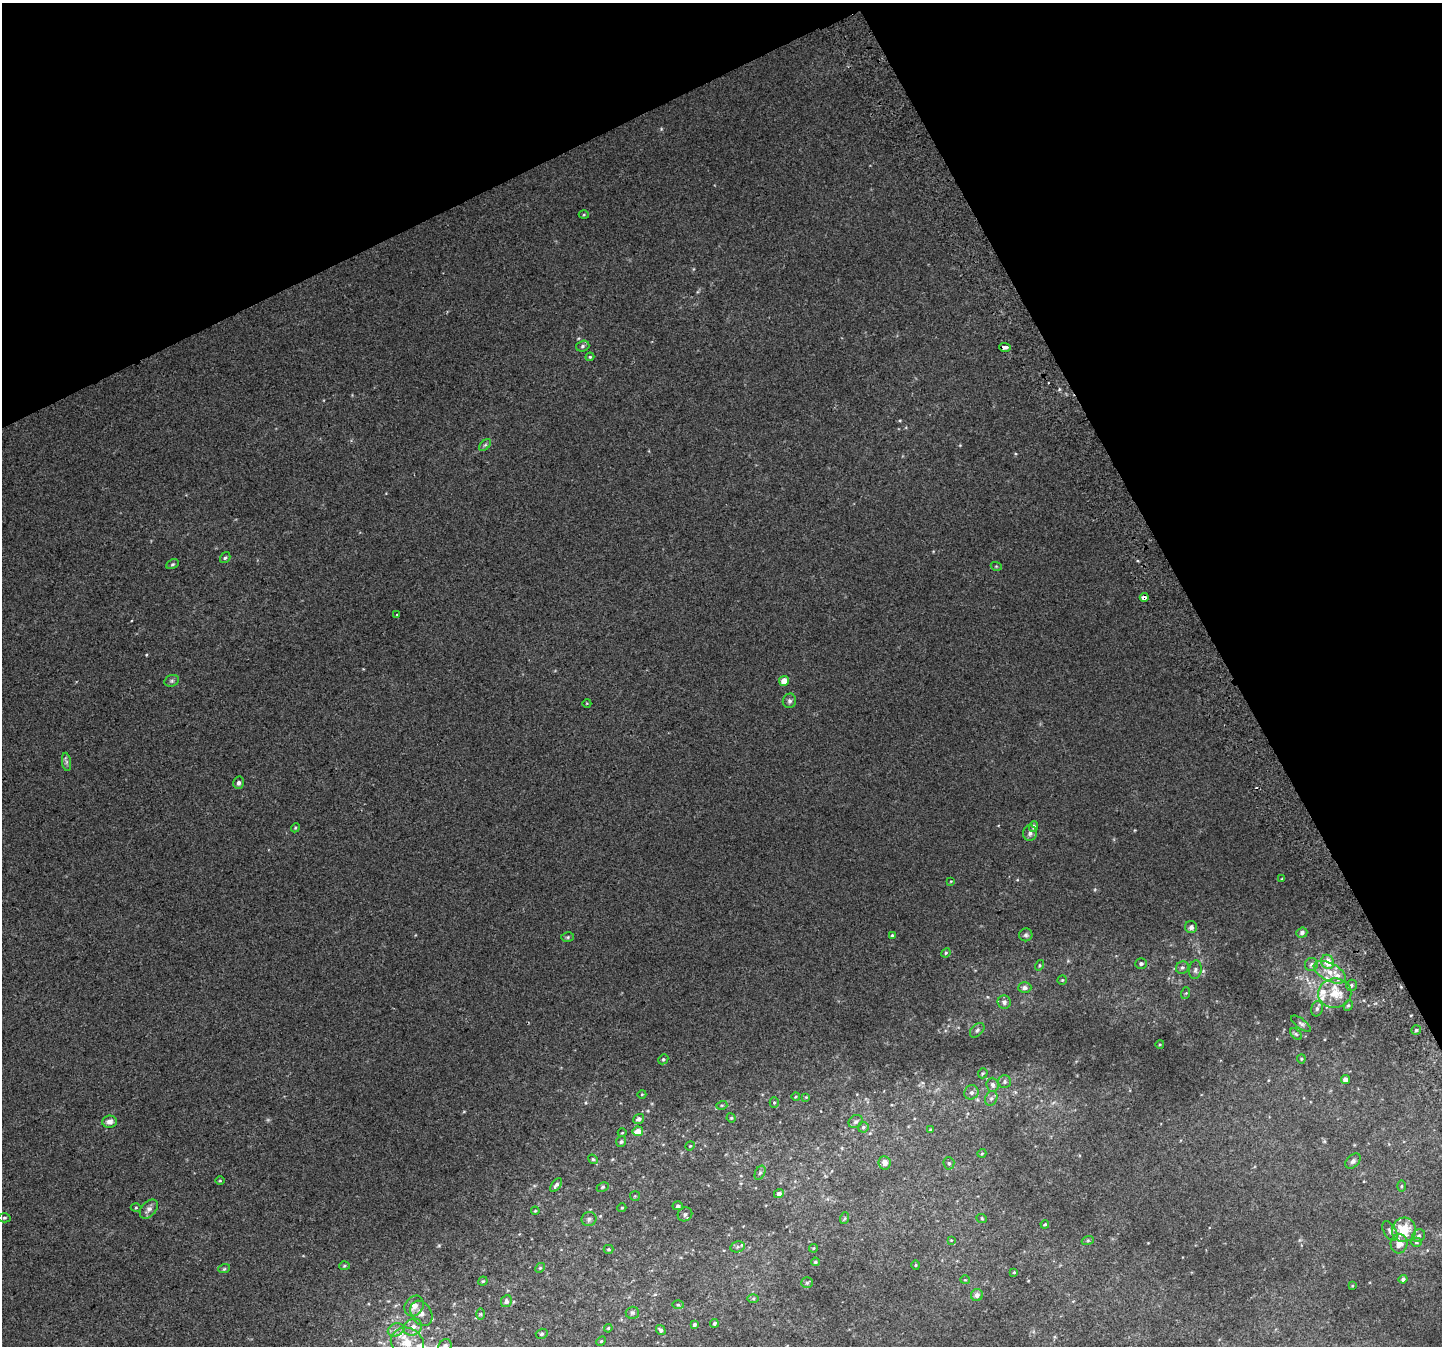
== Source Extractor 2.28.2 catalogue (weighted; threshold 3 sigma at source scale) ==
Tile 3 of 4 x 4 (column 3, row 1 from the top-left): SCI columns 2920-4359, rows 4211-5554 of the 5835 x 5676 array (HDU 1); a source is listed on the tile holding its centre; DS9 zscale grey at full resolution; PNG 1444 x 1348 px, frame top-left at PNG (2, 3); each listed source drawn as its Kron ellipse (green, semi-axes under 4 px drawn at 4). Shown black and unused: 25% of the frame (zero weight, under 2 of 3 exposures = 2% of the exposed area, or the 3 px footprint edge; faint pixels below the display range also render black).
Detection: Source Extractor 2.28.2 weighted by HDU 2 'WHT'; one run over the whole footprint, this tile lists its part. Background 0.012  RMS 0.0062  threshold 0.0279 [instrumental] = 3 sigma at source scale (4.5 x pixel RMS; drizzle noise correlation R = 1.50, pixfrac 1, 0.0396/0.0396 arcsec/px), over >= 5 px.
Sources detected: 142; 3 cosmic-ray / hot-pixel residue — neither listed nor drawn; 7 inside a brighter listed object's ellipse — not listed separately; the other 132 listed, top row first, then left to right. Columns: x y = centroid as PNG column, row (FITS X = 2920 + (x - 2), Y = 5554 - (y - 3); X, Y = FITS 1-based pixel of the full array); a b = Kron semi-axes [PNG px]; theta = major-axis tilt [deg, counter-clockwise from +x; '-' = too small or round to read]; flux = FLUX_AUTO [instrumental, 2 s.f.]
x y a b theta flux
584 215 5 3 - 0.6
583 346 7 5 18 1.3
1005 347 6 3 -4 5.6
590 357 4 4 - 0.64
485 445 7 4 44 1.1
225 558 6 5 - 1.1
172 564 6 4 27 1
996 566 5 3 - 0.58
1144 597 4 4 - 4.8
397 615 3 2 - 0.42
172 681 7 5 20 1.2
784 681 5 4 - 6.7
789 701 7 6 - 1.5
587 703 4 3 - 0.42
66 762 9 4 -82 1.4
238 783 6 5 - 2.1
1033 826 5 4 - 1.4
295 828 4 3 - 0.63
1030 833 8 7 - 2.1
1282 879 4 4 - 0.68
951 881 4 3 - 0.47
1191 927 6 6 - 2
1302 933 5 5 - 1.9
892 935 4 3 - 0.9
1026 935 6 6 - 1.3
568 937 6 5 - 0.9
946 953 5 4 - 0.69
1328 962 7 6 - 8.6
1141 964 6 5 - 1.4
1311 964 6 6 - 1.6
1039 965 5 4 - 0.75
1182 968 7 6 - 1.4
1195 970 9 6 82 2
1330 972 18 9 -27 7.5
1062 980 5 4 - 0.68
1351 985 6 5 - 1.1
1025 988 6 5 - 2
1186 993 6 4 71 0.69
1335 993 16 15 - 11
1004 1002 7 6 - 2.1
1348 1005 5 4 - 0.86
1317 1009 8 6 74 1.5
1301 1024 12 5 -38 1.7
977 1030 8 5 46 1.5
1416 1030 5 4 - 0.89
1296 1034 7 4 -44 1
1160 1044 4 3 - 0.55
663 1059 5 4 - 0.9
1301 1059 4 4 - 0.65
983 1073 5 5 - 0.82
1345 1080 4 4 - 3.7
1005 1081 6 6 - 1.5
993 1085 7 6 - 2.2
971 1092 7 7 - 2.1
642 1094 4 3 - 0.43
796 1096 4 3 - 0.52
806 1097 4 4 - 0.49
991 1098 7 6 - 1.6
774 1102 5 4 - 0.72
722 1105 5 3 - 0.7
731 1118 5 4 - 0.73
639 1119 6 4 37 2
109 1122 7 6 - 2.9
856 1122 7 6 - 1.4
863 1127 5 5 - 1.1
930 1130 3 3 - 0.72
638 1131 5 4 - 6.7
622 1133 4 3 - 0.45
621 1142 5 5 - 1.2
690 1146 5 4 - 0.56
982 1153 4 3 - 0.52
593 1159 5 4 - 0.75
1353 1161 9 6 45 1.8
885 1163 6 6 - 3.3
949 1163 6 5 - 1.1
760 1173 7 5 64 1.2
220 1181 4 3 - 0.52
556 1185 8 4 53 1.6
1401 1186 5 3 - 0.74
603 1187 6 4 28 0.8
779 1194 5 4 - 2
635 1196 5 5 - 0.76
678 1206 5 4 - 1.2
136 1208 5 3 - 0.64
622 1208 4 4 - 0.66
149 1209 11 7 49 2.8
535 1211 4 3 - 0.46
685 1214 7 6 - 1.7
4 1218 6 4 1 0.85
845 1218 6 4 71 0.72
589 1219 7 7 - 1.7
982 1219 5 3 - 0.57
1045 1224 4 3 - 0.75
1404 1230 12 12 - 16
1390 1231 11 6 -60 1.9
1419 1236 7 6 - 1.7
951 1240 4 4 - 0.52
1088 1240 6 4 18 0.84
1416 1242 5 4 - 0.96
1399 1244 9 8 - 5.4
737 1247 7 5 13 1.4
813 1248 4 4 - 0.57
608 1249 5 4 - 0.78
815 1262 4 3 - 0.77
916 1265 4 4 - 0.67
344 1266 5 4 - 0.75
540 1268 5 4 - 0.85
224 1269 6 3 18 0.8
1014 1272 4 3 - 0.63
1403 1279 4 4 - 1.7
965 1280 4 4 - 0.59
483 1281 4 4 - 0.74
807 1283 5 5 - 1
1352 1286 4 3 - 0.5
977 1295 6 6 - 2.8
753 1299 6 4 1 0.81
506 1301 6 5 - 1.6
678 1305 6 4 -2 0.77
414 1306 11 9 54 5
421 1313 13 10 -58 4.9
632 1313 6 6 - 1.2
480 1314 6 4 -90 0.73
714 1323 4 4 - 1.2
694 1324 4 4 - 1.2
413 1327 10 8 32 4.8
608 1328 4 3 - 0.63
396 1330 8 6 23 2.4
661 1330 5 4 - 1.9
542 1334 6 5 - 1
601 1341 5 4 - 0.66
407 1343 17 14 -23 12
445 1346 7 6 - 2.4
Overlapping masked pixels (flux is a lower limit): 1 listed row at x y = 1144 597
Isophote crosses this tile's border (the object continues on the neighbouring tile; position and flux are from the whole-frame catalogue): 1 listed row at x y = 445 1346
Unlisted compact peaks at least as high as the median listed source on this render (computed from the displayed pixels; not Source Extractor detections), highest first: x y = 146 655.